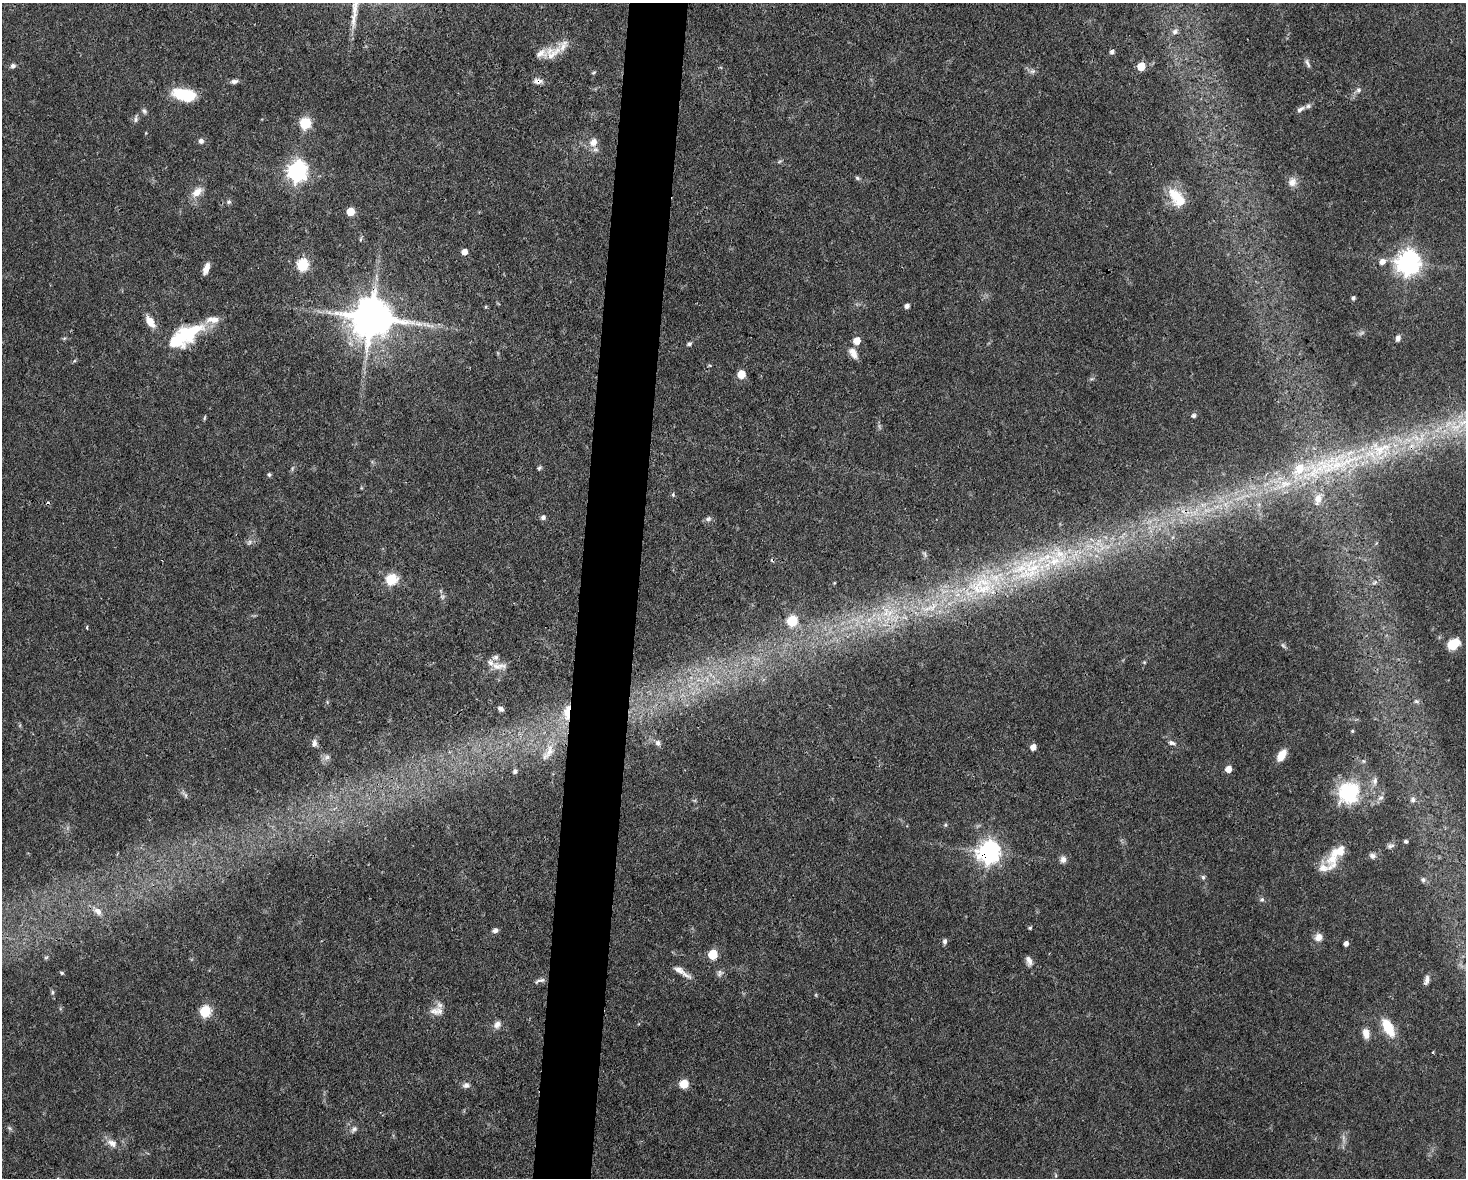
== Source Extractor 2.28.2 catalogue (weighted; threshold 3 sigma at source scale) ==
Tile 8 of 3 x 4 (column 2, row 3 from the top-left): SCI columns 1688-3151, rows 1177-2352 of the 4725 x 4704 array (HDU 1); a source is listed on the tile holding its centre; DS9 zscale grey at full resolution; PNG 1468 x 1180 px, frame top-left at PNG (2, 3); no overlay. Shown black and unused: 4% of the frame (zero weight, under 3 of 4 exposures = <1% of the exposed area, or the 3 px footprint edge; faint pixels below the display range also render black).
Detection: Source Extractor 2.28.2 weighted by HDU 2 'WHT'; one run over the whole footprint, this tile lists its part. Background 0.0737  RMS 0.004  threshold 0.0182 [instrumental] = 3 sigma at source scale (4.5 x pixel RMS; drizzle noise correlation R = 1.50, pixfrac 1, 0.05/0.05 arcsec/px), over >= 5 px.
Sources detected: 145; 2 too faint to see at this stretch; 2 inside a brighter object's white glare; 3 cosmic-ray / hot-pixel residue — not listed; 13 inside a brighter listed object's ellipse — not listed separately; the other 125 listed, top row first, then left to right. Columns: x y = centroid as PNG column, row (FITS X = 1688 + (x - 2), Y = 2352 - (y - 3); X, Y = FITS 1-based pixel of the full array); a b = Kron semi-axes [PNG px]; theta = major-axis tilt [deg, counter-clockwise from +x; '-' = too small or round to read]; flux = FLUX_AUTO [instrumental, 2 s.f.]
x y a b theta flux
1175 32 8 7 - 1.6
552 52 27 15 28 7.3
1112 52 5 4 - 1.4
1307 63 13 5 -65 1.3
13 66 7 6 - 1.1
1141 66 5 5 - 11
1032 71 9 5 19 1.2
594 72 6 3 30 0.49
234 81 10 5 7 1.4
538 81 11 7 0 2
1358 90 6 5 - 1.1
184 95 22 11 -11 18
1300 109 12 6 32 1.5
144 111 8 6 -62 0.95
136 119 10 6 85 1.2
305 123 6 6 - 33
201 141 6 6 - 1.3
593 142 12 10 57 3.6
297 171 8 7 - 210
857 178 6 5 - 0.7
1292 182 12 10 62 2.9
197 192 14 9 42 4.3
1175 195 21 15 -41 9.3
229 202 6 6 - 0.92
350 212 5 5 - 10
360 240 6 3 72 0.51
464 252 5 5 - 3.3
1382 262 7 6 - 2.6
1408 263 8 8 - 350
302 265 6 6 - 46
206 268 12 5 69 3.1
1353 298 4 4 - 0.95
907 306 4 4 - 1.7
485 307 5 3 - 0.42
371 318 12 11 - 1600
150 322 14 7 -55 4.9
419 324 14 6 -12 3
185 335 41 17 32 27
1398 338 6 5 - 1.5
857 341 6 5 - 6
689 344 7 5 27 0.81
853 353 15 8 -60 3.3
710 365 5 3 - 0.44
741 374 6 5 - 9.8
1193 416 5 5 - 1.1
205 418 7 3 80 0.48
1331 465 125 27 17 95
539 468 6 4 45 0.69
269 475 6 5 - 0.68
673 495 5 4 - 0.61
1318 499 15 9 72 4.2
543 517 6 5 - 1.3
708 519 8 7 - 1.2
924 554 7 4 -46 0.81
1028 569 70 35 12 67
391 580 6 6 - 27
1375 582 6 4 71 0.63
834 583 4 3 - 0.33
442 597 7 5 -46 0.92
928 608 21 6 25 5.6
886 613 9 8 - 3.8
869 619 7 4 19 1.4
792 621 6 6 - 29
87 627 5 3 - 0.38
1454 644 14 10 33 7.3
1283 645 8 5 -53 0.85
1144 662 5 4 - 0.41
499 666 24 9 -3 4.5
1416 701 8 5 -18 1.1
501 709 7 5 -27 1.4
567 712 12 5 85 12
1352 731 5 4 - 0.54
314 743 10 6 83 1.7
658 743 8 7 - 1.3
1172 743 10 6 -22 1.3
1033 747 5 5 - 3
548 752 28 11 59 7.1
1282 755 11 6 57 6.8
327 757 9 6 41 1.5
1228 769 5 5 - 4.8
515 771 6 6 - 1
1375 781 12 7 82 2.3
1348 792 28 24 87 26
185 795 12 4 -54 1.1
1381 798 10 6 43 1.8
1413 800 8 7 - 1.5
945 825 5 4 - 0.54
1406 841 5 5 - 0.8
1390 846 10 6 9 1.3
989 852 8 8 - 290
1372 856 8 7 - 1.6
1063 859 9 8 - 1.8
1332 859 23 14 -90 7.4
1203 877 7 5 -89 0.83
1423 880 8 6 -83 1.2
1262 899 7 6 - 0.93
98 911 13 8 -44 2.9
1030 928 4 3 - 0.64
495 930 7 5 18 1.5
1318 937 9 8 - 3.1
945 941 7 5 -87 1.1
1346 944 4 4 - 2
713 954 6 5 - 18
46 957 6 4 19 0.51
1029 961 13 7 -73 2.2
679 970 24 7 -32 3.4
62 973 5 4 - 0.59
720 973 10 8 47 1.5
540 980 15 5 16 1.4
1427 980 11 5 76 1.7
52 992 6 4 -89 0.64
816 995 6 3 -72 0.42
205 1011 6 6 - 34
434 1011 13 10 -18 3.3
497 1024 11 9 55 2.2
1388 1027 20 10 -61 12
1366 1033 12 8 -80 3.5
1432 1053 4 2 - 0.51
684 1084 9 8 - 5.5
466 1085 9 7 0 1.6
9 1128 7 4 -53 0.74
354 1129 10 6 40 1.4
1343 1138 9 4 -82 1.3
112 1143 15 9 -33 3.3
1055 1175 6 3 -71 0.49
Overlapping masked pixels (flux is a lower limit): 6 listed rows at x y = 538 81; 371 318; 1331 465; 1028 569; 567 712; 989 852